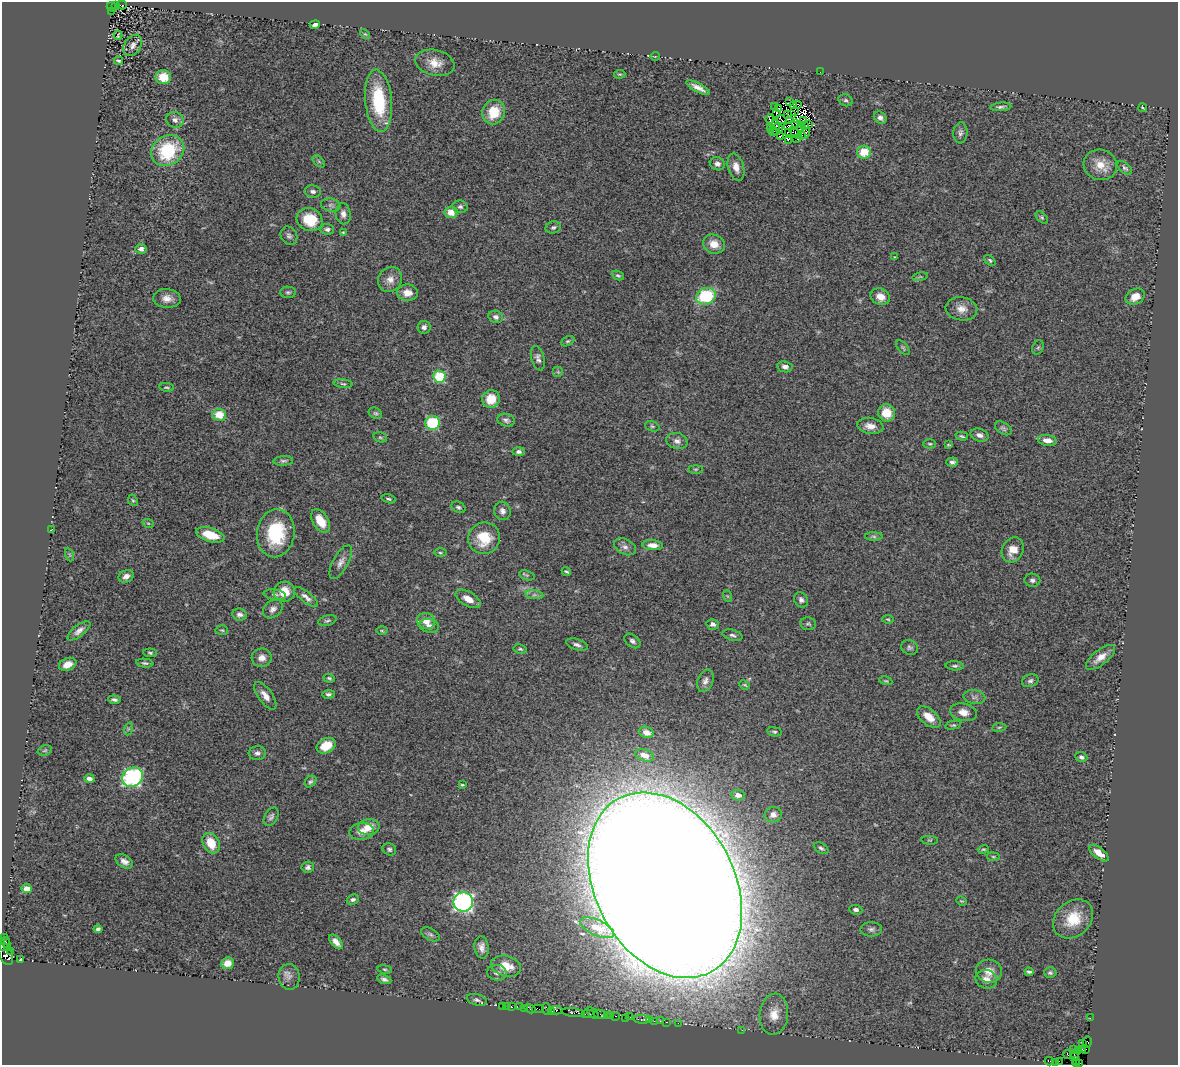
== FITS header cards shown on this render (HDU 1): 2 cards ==
NAXIS1  =                 1176
NAXIS2  =                 1063

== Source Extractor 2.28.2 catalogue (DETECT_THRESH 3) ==
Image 1176 x 1063 px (HDU 1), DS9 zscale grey, 1 PNG px = 1 image px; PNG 1180 x 1067 px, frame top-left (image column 1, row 1063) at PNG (2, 2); each listed source drawn as its Kron ellipse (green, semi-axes under 4 px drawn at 4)
Background 0.961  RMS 0.11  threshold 0.325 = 3 sigma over >= 5 px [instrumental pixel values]
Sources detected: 287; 11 with non-positive FLUX_AUTO (blend fragments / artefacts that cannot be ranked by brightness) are neither listed nor drawn; the other 276 listed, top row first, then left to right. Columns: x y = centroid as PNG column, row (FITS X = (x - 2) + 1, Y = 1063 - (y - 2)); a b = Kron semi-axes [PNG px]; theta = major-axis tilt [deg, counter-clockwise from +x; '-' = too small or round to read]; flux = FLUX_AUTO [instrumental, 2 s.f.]
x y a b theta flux
122 5 5 2 - 110
115 6 3 3 - 300
111 7 5 3 - 210
111 11 3 2 - 190
315 25 5 4 - 29
365 34 6 3 -43 7.7
118 35 5 2 - 7.5
133 45 11 8 56 35
655 56 5 3 - 5.2
118 61 4 3 - 12
435 63 20 12 -12 110
820 72 2 2 - 3.8
620 74 6 3 5 9.3
163 77 8 7 - 160
698 88 13 4 -27 49
846 100 7 5 -22 16
379 101 31 13 -85 480
790 101 3 2 - 410
798 104 3 2 - 7.4
793 105 3 2 - 2.3
775 107 4 2 - 13
1001 107 10 4 4 19
779 108 2 2 - 9.2
1143 108 4 2 - 7.9
494 112 12 11 - 190
794 112 3 2 - 1.7
777 113 3 2 - 5
792 114 3 2 - 15
788 115 3 2 - 7.8
880 118 7 5 -41 24
770 119 5 3 - 14
175 120 9 7 -19 33
781 120 5 2 - 7
803 120 3 2 - 2.1
796 123 3 2 - 14
804 125 3 2 - 9.7
809 125 3 2 - 1.8
791 126 7 4 11 27
776 127 8 3 -88 2.5
771 128 4 2 - 8.9
779 128 5 2 - 2.7
801 129 2 2 - 12
774 131 5 2 - 13
788 132 4 3 - 3.6
795 133 7 2 -43 4
805 133 6 3 56 50
960 133 10 7 83 25
801 135 4 2 - 0.14
780 136 3 2 - 9.1
797 139 4 2 - 8
788 140 3 3 - 170
168 150 17 14 34 470
864 152 7 6 - 180
319 161 7 4 -45 12
717 164 7 6 - 28
1100 165 17 15 -16 120
736 167 14 7 -73 61
1125 168 9 5 -40 17
313 191 8 6 -9 23
331 205 10 6 -10 24
460 207 7 6 - 18
451 212 7 6 - 92
343 214 10 7 -82 35
1042 217 7 4 -45 12
310 220 13 11 -25 220
553 227 8 6 16 18
327 229 7 5 -6 20
343 232 4 3 - 6.7
289 236 9 8 - 25
714 244 11 9 -22 88
141 249 6 5 - 31
895 257 4 3 - 5.3
990 260 7 4 -39 13
618 276 6 4 -23 13
920 277 8 4 9 10
390 279 13 11 57 65
288 292 8 5 0 16
407 293 10 8 -2 71
706 296 10 8 23 460
880 297 10 8 -24 71
1135 297 10 7 27 80
167 298 14 9 -3 60
961 309 16 11 -8 74
496 317 7 6 - 24
424 327 6 6 - 29
568 341 7 4 26 11
1038 347 7 5 67 12
903 348 9 4 -48 12
538 358 12 6 -75 29
785 367 7 5 -9 36
558 372 5 5 - 13
439 377 6 6 - 290
343 384 9 4 -5 14
166 387 7 3 -9 9.6
491 399 9 8 - 120
375 413 7 5 -29 15
886 413 9 8 - 140
219 415 7 6 - 160
506 420 9 6 -17 23
432 423 7 7 - 390
652 426 7 5 -19 13
870 426 13 8 -8 61
1003 428 9 5 -33 19
979 435 9 6 -16 36
962 436 6 3 -14 11
380 437 7 5 -16 13
1047 440 9 5 -8 60
677 441 10 8 -11 37
930 444 6 4 0 11
948 445 4 3 - 7.3
519 452 6 4 0 18
283 461 10 5 3 18
952 462 6 4 2 20
696 469 7 4 0 9.4
389 499 7 4 -14 12
133 500 6 4 -66 11
458 507 7 5 -25 16
502 511 9 8 - 33
320 521 13 7 -59 140
148 523 6 3 -18 9.4
51 530 3 2 - 3.2
276 533 24 19 82 430
210 535 14 7 -16 170
874 536 9 4 -1 15
484 538 16 15 - 220
653 545 10 5 -2 56
625 547 11 7 -27 37
1013 550 13 10 62 99
440 553 7 3 0 9.2
70 555 7 4 -71 11
341 562 19 7 61 48
566 571 4 3 - 10
527 575 8 5 -20 14
126 576 8 6 22 31
1032 580 8 6 -9 22
284 592 11 10 - 120
275 595 11 5 -6 18
534 595 9 4 -7 20
727 596 6 4 -70 8.9
306 597 15 5 -38 37
468 599 14 7 -29 74
801 600 8 6 -54 25
273 609 11 8 40 35
240 614 7 6 - 26
888 619 6 4 -9 8.5
327 621 9 5 16 16
426 621 9 8 - 77
713 624 6 5 - 28
808 624 8 6 -8 16
429 626 10 7 -12 36
222 630 6 5 - 10
79 631 14 5 38 38
382 631 6 4 -1 9.3
732 635 10 5 -15 22
632 641 9 6 -39 21
577 645 11 5 -18 26
910 647 8 7 - 21
520 649 7 4 -10 13
150 653 7 4 -6 12
1100 657 17 7 39 70
262 658 10 9 - 53
145 663 8 4 -7 16
68 664 9 6 22 74
955 666 9 4 -3 16
329 678 6 4 -20 12
705 681 11 7 68 34
886 681 7 3 -12 9.2
1030 681 8 6 18 22
745 685 5 3 - 7.8
328 694 6 4 2 18
265 696 16 7 -54 59
974 697 11 7 -7 29
114 700 6 3 -6 18
963 712 13 8 -12 60
929 717 14 7 -39 90
953 725 8 4 12 11
999 727 7 3 9 9.4
128 729 7 4 72 12
646 732 7 5 -21 53
774 732 7 4 -10 14
326 746 10 7 27 150
45 750 7 5 18 13
257 753 8 7 - 28
644 755 10 6 -19 54
1081 757 6 4 -23 17
132 777 11 9 32 1200
89 779 5 4 - 29
310 782 6 5 - 15
462 785 3 2 - 7.5
738 795 7 5 -8 37
773 815 8 7 - 38
271 817 10 6 59 23
369 827 11 8 6 100
362 831 12 8 8 64
930 840 8 3 -5 8.8
211 843 11 8 -61 140
821 848 8 5 -32 16
389 849 7 6 - 17
983 849 5 4 - 7.6
1099 853 11 5 -38 78
993 857 6 3 -8 8.4
124 861 9 6 -30 37
308 867 6 5 - 20
665 885 98 69 -62 90000
27 889 5 4 - 71
353 899 6 5 - 18
961 901 5 3 - 7.3
463 902 10 9 - 2100
856 910 7 5 -7 21
1073 919 22 17 42 220
597 928 18 8 -25 68
98 929 4 4 - 14
871 929 11 7 1 25
430 934 10 5 -28 19
3 938 3 2 - 61
6 942 6 3 -62 120
336 942 9 5 -49 42
3 947 3 2 - 86
7 947 3 2 - 100
482 947 11 7 -82 44
10 951 2 2 - 39
6 954 11 6 -68 670
21 959 4 3 - 1100
227 963 6 5 - 62
506 966 15 10 -14 140
385 969 7 3 -9 9.6
989 971 13 11 -12 76
1029 972 4 3 - 13
497 973 10 8 -9 33
1050 973 6 5 - 15
289 977 13 10 -84 43
384 979 7 4 -20 22
986 979 11 9 -21 53
477 1000 10 5 -15 23
502 1006 2 2 - 6.1
507 1006 2 2 - 13
511 1007 3 3 - 42
520 1007 2 2 - 38
524 1008 3 2 - 25
530 1009 6 3 -31 190
538 1009 6 3 -2 290
547 1009 6 2 -71 94
556 1010 6 3 2 160
552 1011 4 2 - 140
573 1012 11 4 -8 370
593 1013 7 3 -40 200
588 1014 6 2 -1 460
600 1014 7 4 -12 160
774 1014 21 14 83 130
607 1015 3 2 - 38
611 1015 3 2 - 86
616 1016 3 2 - 84
630 1017 2 2 - 26
626 1018 2 2 - 48
1090 1018 3 2 - 8.2
642 1019 8 3 -5 150
649 1020 3 3 - 170
654 1021 2 2 - 51
660 1021 3 2 - 28
666 1022 3 2 - 120
678 1023 2 2 - 36
742 1030 3 2 - 17
1087 1042 5 3 - 200
1083 1044 3 2 - 36
1082 1049 3 2 - 45
1086 1049 3 2 - 21
1074 1050 2 2 - 17
1078 1050 2 2 - 17
1068 1054 4 3 - 94
1074 1055 4 2 - 26
1049 1061 4 2 - 65
1059 1061 2 2 - 84
1075 1061 3 2 - 17
1055 1062 2 2 - 110
1080 1063 2 2 - 28
1076 1064 2 2 - 31
At the frame edge (FLAGS 8, measured only in part): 5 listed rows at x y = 3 938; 3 947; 6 954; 1080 1063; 1076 1064
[11 non-positive-flux detections neither listed nor drawn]